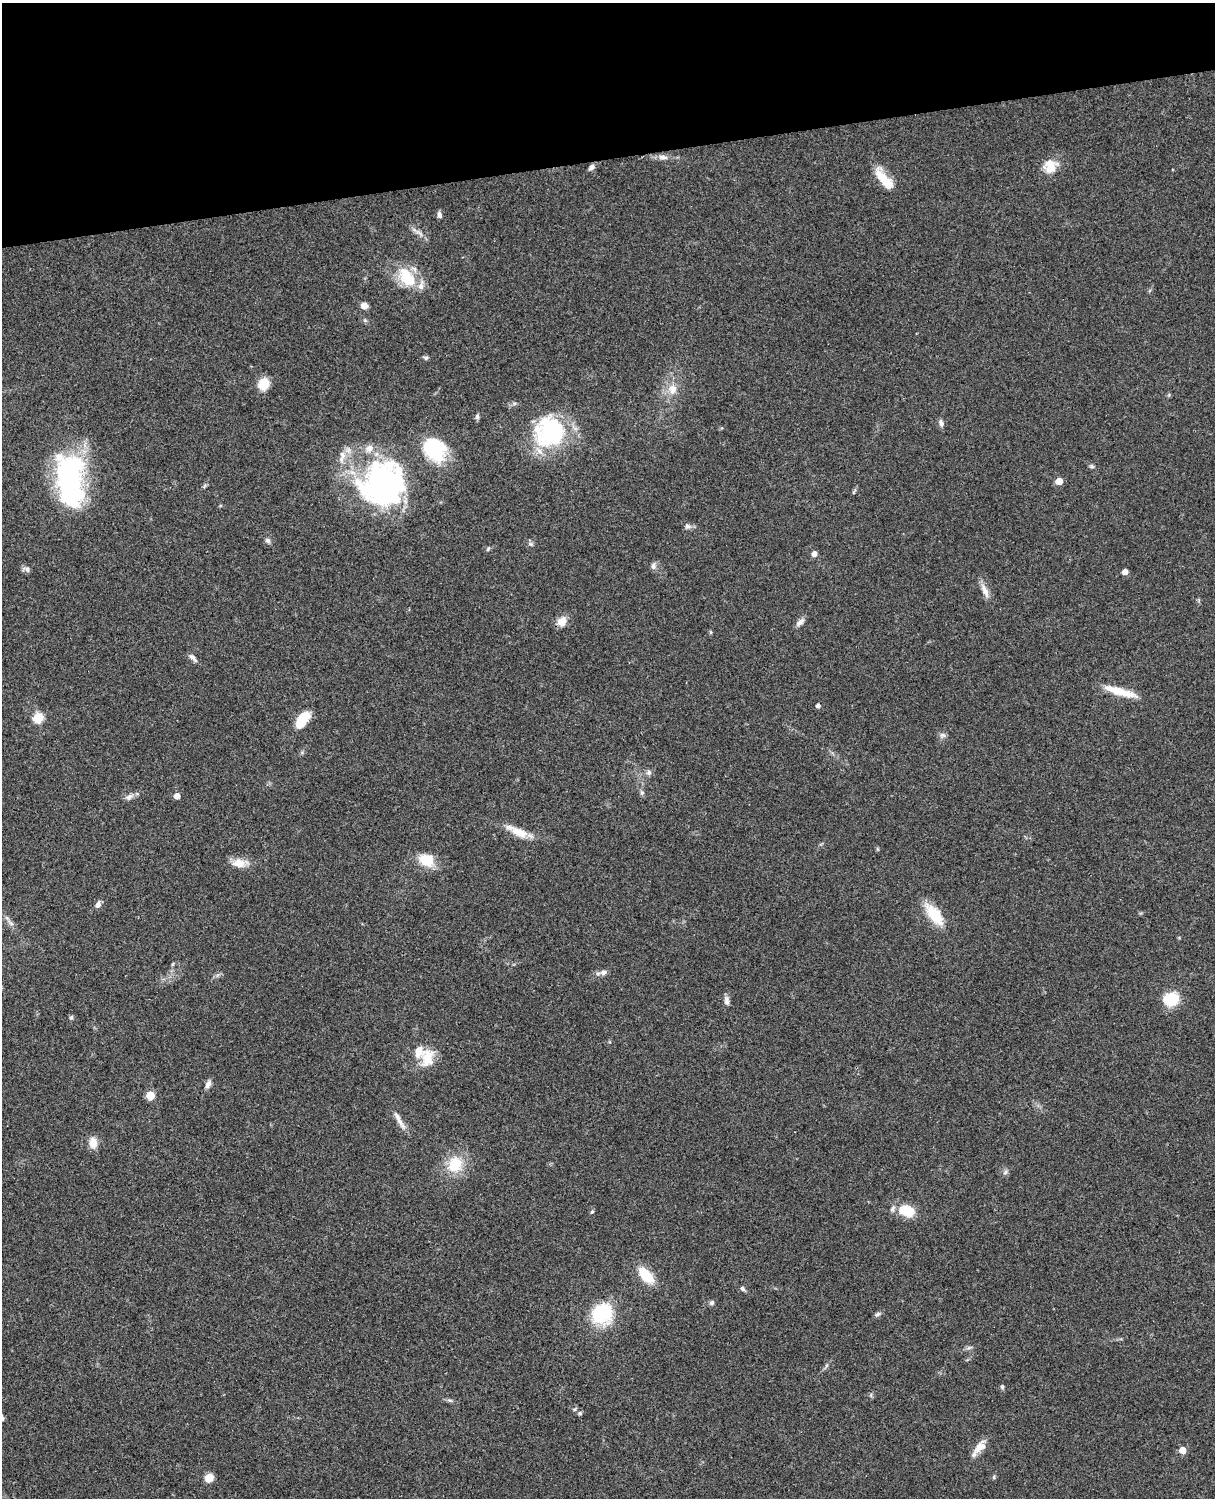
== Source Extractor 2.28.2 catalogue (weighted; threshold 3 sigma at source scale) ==
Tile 3 of 4 x 3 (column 3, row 1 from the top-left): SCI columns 2546-3758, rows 3268-4763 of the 5088 x 4926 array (HDU 1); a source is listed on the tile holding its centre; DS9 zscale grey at full resolution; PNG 1217 x 1500 px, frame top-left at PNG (2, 3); no overlay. Shown black and unused: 10% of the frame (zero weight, under 3 of 4 exposures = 6% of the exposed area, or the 3 px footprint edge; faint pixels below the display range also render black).
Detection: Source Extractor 2.28.2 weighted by HDU 2 'WHT'; one run over the whole footprint, this tile lists its part. Background 0.09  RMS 0.0061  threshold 0.0276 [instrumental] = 3 sigma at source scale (4.5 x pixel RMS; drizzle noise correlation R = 1.50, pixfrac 1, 0.05/0.05 arcsec/px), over >= 5 px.
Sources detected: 79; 1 inside a brighter object's white glare — not listed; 5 inside a brighter listed object's ellipse — not listed separately; the other 73 listed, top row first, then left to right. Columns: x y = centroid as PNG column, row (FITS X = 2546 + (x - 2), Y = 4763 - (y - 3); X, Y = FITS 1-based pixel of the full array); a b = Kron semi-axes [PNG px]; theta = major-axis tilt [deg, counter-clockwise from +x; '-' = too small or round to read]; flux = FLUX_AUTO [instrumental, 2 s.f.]
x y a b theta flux
663 157 13 6 -4 3.2
1050 166 19 16 47 10
591 167 8 5 43 2.2
882 177 25 11 -46 13
439 215 8 5 -74 1.8
407 277 28 17 -54 21
364 306 7 6 - 4.3
426 358 7 5 -17 1.1
263 384 12 10 66 11
672 389 15 13 -76 7.7
477 417 7 5 76 1.3
941 423 10 6 -77 2.2
551 432 39 35 76 59
434 449 24 19 -54 42
342 456 22 8 77 6.1
1092 466 7 5 -3 1.1
70 480 59 27 -87 110
1059 481 5 5 - 12
383 485 46 43 43 160
687 526 8 7 - 2
268 540 8 6 -44 1.5
531 544 6 5 - 1.1
488 549 6 5 - 0.9
814 554 5 5 - 3.7
653 566 8 7 - 2.2
27 569 7 6 - 1.8
1125 572 4 4 - 4.1
985 590 22 7 -66 4.7
562 621 12 10 48 6
800 622 13 6 43 2.8
711 632 6 4 -89 0.68
193 658 13 5 -49 2.2
1120 692 40 8 -16 14
818 706 5 4 - 1.9
38 717 6 5 - 39
302 720 21 11 58 14
943 735 8 6 -1 1.7
649 772 8 7 - 1.7
642 793 7 5 90 1.3
177 796 5 5 - 4.6
129 797 11 7 37 2.5
518 832 32 9 -26 10
426 860 19 15 -28 13
239 863 19 11 -3 7.8
98 905 8 6 58 2.2
934 914 27 11 -53 19
11 923 11 5 -45 2.2
173 964 6 3 70 0.74
603 972 10 7 12 2.6
1170 999 12 9 11 27
727 1001 11 6 -79 2.6
71 1017 6 5 - 0.98
428 1058 26 16 82 13
208 1084 11 6 60 2.5
150 1095 5 5 - 19
399 1120 32 5 -61 4.6
93 1142 14 10 -85 5.4
455 1164 18 16 64 18
1005 1172 8 5 29 1.5
906 1211 19 12 -17 15
592 1212 5 4 - 0.98
646 1275 19 9 -46 18
742 1289 7 5 -46 1.3
712 1303 7 6 - 1.4
602 1313 19 17 41 45
877 1314 8 5 27 1.4
1002 1386 6 5 - 1.1
450 1400 8 4 -9 1.3
580 1413 6 5 - 1.1
980 1447 20 10 50 6.5
1182 1450 5 5 - 9.6
994 1477 6 3 73 0.73
209 1478 9 8 - 6